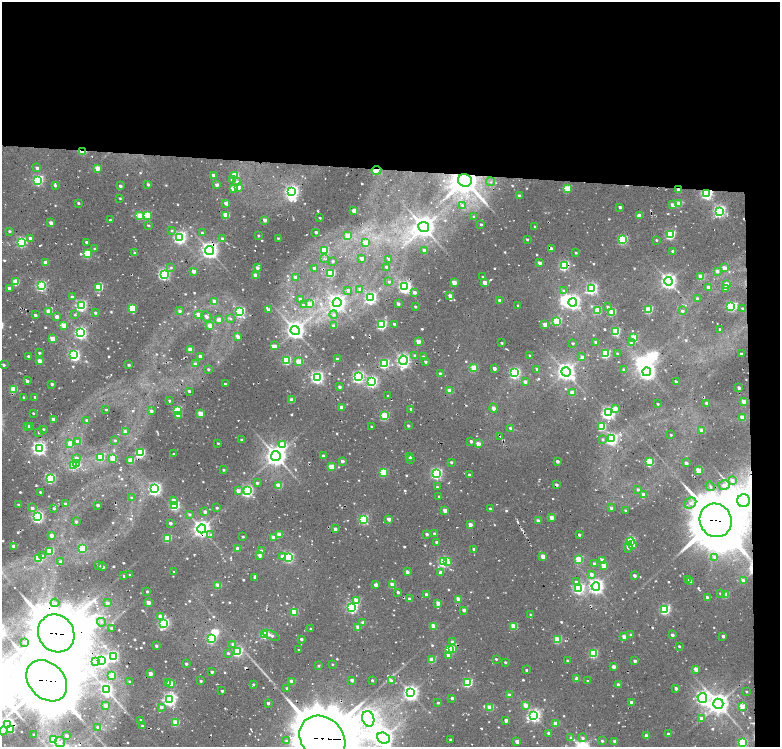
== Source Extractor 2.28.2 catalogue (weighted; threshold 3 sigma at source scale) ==
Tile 4 of 4 x 3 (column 4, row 1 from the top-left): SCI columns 4892-6447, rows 2990-4479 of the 6669 x 4479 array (HDU 1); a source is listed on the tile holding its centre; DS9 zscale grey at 2 x 2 block average (1 PNG px = mean of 2 x 2 image px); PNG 782 x 749 px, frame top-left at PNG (2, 2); each listed source drawn as its Kron ellipse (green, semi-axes under 4 px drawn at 4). Shown black and unused: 26% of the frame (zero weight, under 2 of 4 exposures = <1% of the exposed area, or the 3 px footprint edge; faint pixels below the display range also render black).
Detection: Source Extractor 2.28.2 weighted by HDU 2 'WHT'; one run over the whole footprint, this tile lists its part. Background 0.0642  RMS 0.016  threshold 0.0729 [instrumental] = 3 sigma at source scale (4.5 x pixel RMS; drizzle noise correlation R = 1.50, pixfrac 1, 0.0396/0.0396 arcsec/px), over >= 5 px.
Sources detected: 720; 9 inside a brighter object's white glare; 11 cosmic-ray / hot-pixel residue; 1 long thin detection or spike segment (spike, bleed or trail) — neither listed nor drawn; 1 coinciding with a brighter row at this scale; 2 inside a brighter listed object's ellipse — not listed separately; of the other 696, all 500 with FLUX_AUTO >= 5.09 (the completeness limit of this list) listed and drawn (196 fainter detections not listed), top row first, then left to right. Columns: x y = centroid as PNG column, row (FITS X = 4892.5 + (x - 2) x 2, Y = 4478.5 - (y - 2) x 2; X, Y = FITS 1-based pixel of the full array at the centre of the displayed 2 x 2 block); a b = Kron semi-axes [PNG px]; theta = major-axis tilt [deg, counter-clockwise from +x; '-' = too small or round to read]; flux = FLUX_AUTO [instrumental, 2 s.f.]
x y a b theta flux
83 152 3 2 - 120
37 168 3 2 - 14
97 168 3 2 - 65
376 170 5 2 - 81
213 175 3 2 - 22
235 176 3 3 - 160
233 179 3 2 - 25
38 180 3 3 - 560
465 180 7 6 - 6700
237 182 4 3 - 15
491 182 4 2 - 5.3
148 184 3 2 - 11
217 185 2 2 - 20
55 186 3 2 - 7.8
120 186 2 2 - 13
239 187 4 4 - 29
233 188 3 2 - 67
567 189 3 3 - 140
679 190 3 2 - 30
292 192 4 3 - 980
707 194 4 3 - 790
519 196 3 2 - 30
120 198 2 2 - 5.6
78 203 3 2 - 8.2
226 203 3 2 - 24
678 204 3 3 - 95
462 205 4 3 - 8.2
672 205 3 3 - 27
620 207 3 2 - 13
354 211 3 2 - 66
719 211 4 4 - 850
147 215 3 3 - 140
226 215 3 3 - 110
140 216 3 3 - 120
639 216 3 2 - 48
474 217 2 2 - 5.4
320 218 2 2 - 6.8
110 220 2 2 - 6
265 220 3 2 - 44
51 223 2 2 - 31
481 224 2 2 - 7.2
148 225 2 2 - 6.2
535 226 2 2 - 5.5
424 227 5 5 - 3400
9 231 3 2 - 7.5
172 231 4 3 - 7.2
316 232 2 2 - 14
202 233 2 2 - 5.8
347 235 3 3 - 64
670 235 3 3 - 350
258 236 2 2 - 6.5
180 237 4 4 - 990
30 238 3 2 - 16
222 238 3 3 - 6.7
278 238 2 2 - 5.4
527 239 2 2 - 7.1
622 240 3 3 - 320
656 240 2 2 - 5.8
21 242 3 3 - 480
86 242 2 2 - 8.7
366 243 3 3 - 67
95 249 3 2 - 5.6
551 249 3 2 - 26
210 250 4 4 - 1900
324 250 3 3 - 170
424 251 3 2 - 36
673 252 3 2 - 20
135 253 2 2 - 15
576 253 3 2 - 5.6
87 254 3 3 - 240
362 258 3 2 - 23
325 259 4 3 - 5.2
389 259 3 2 - 17
333 261 3 2 - 7.1
46 262 3 2 - 44
540 263 3 2 - 22
564 265 4 3 - 460
387 267 2 2 - 18
171 268 3 3 - 6.7
257 268 2 2 - 23
314 268 2 2 - 9.3
724 268 3 3 - 31
194 271 2 2 - 41
717 271 3 2 - 18
331 273 3 3 - 170
164 274 4 3 - 840
256 275 3 2 - 71
483 277 2 2 - 5.2
701 277 3 3 - 80
296 278 3 2 - 22
668 281 4 4 - 1600
15 282 3 3 - 120
389 282 3 2 - 6.1
454 282 3 2 - 65
485 283 3 2 - 54
727 284 3 3 - 50
41 286 3 3 - 570
99 287 3 3 - 190
405 287 4 4 - 1100
9 288 2 2 - 24
591 288 4 3 - 640
709 288 3 2 - 35
725 288 3 3 - 46
360 289 4 3 - 9.3
348 290 3 3 - 14
564 291 4 3 - 10
414 292 3 3 - 17
450 296 3 2 - 24
72 297 3 2 - 15
370 298 4 4 - 840
300 299 3 2 - 18
697 299 3 2 - 12
500 300 2 2 - 20
214 302 3 2 - 55
573 302 4 4 - 1500
337 303 4 4 - 1500
309 304 3 3 - 38
398 304 2 2 - 19
303 305 4 3 - 8.5
518 305 2 2 - 8
81 306 4 3 - 710
415 307 2 2 - 7.2
608 307 3 3 - 8.4
730 307 3 3 - 270
132 308 3 3 - 160
743 309 2 2 - 8.8
268 310 4 2 - 29
648 310 3 3 - 190
49 311 3 2 - 78
180 311 3 3 - 10
597 311 3 3 - 110
682 311 3 2 - 8.3
240 312 3 3 - 460
612 312 3 3 - 170
95 313 2 2 - 9
198 314 3 3 - 26
35 315 2 2 - 15
75 315 3 3 - 5.7
334 315 4 4 - 12
206 316 6 3 -45 15
57 317 3 2 - 29
230 318 4 3 - 9
219 320 3 3 - 61
557 321 3 3 - 230
394 324 2 2 - 13
545 324 3 2 - 35
64 325 3 3 - 86
382 325 3 3 - 430
210 326 3 2 - 82
334 326 3 2 - 26
720 329 2 2 - 12
295 330 4 4 - 2400
616 332 3 3 - 210
81 333 4 3 - 860
238 337 3 2 - 30
634 337 3 3 - 110
52 339 3 2 - 67
418 341 3 2 - 56
596 342 3 2 - 22
632 342 3 3 - 40
502 343 2 2 - 6.8
573 343 2 2 - 7.4
274 346 3 3 - 24
190 350 3 2 - 78
39 353 2 2 - 8
74 354 3 3 - 540
606 354 3 3 - 300
618 354 2 2 - 7.8
741 354 2 2 - 14
529 355 2 2 - 5.6
28 356 2 2 - 9.2
200 356 2 2 - 26
415 356 3 2 - 13
423 357 3 2 - 5.6
582 357 3 3 - 17
337 359 2 2 - 15
286 360 3 3 - 250
403 360 4 4 - 1200
40 361 3 2 - 52
299 362 3 3 - 140
425 362 3 2 - 8.8
195 364 3 2 - 10
384 364 3 3 - 380
4 365 2 2 - 10
129 365 2 2 - 8.5
474 368 3 3 - 110
494 368 2 2 - 23
208 369 2 2 - 6.4
537 369 3 2 - 7.7
624 370 2 2 - 18
566 372 5 4 - 2300
647 372 4 4 - 1900
514 373 4 3 - 680
440 374 2 2 - 19
317 377 4 4 - 1100
358 377 4 3 - 780
27 381 2 2 - 15
372 382 4 3 - 730
525 382 3 3 - 13
676 382 3 2 - 8.9
52 384 2 2 - 12
225 384 2 2 - 7
339 387 2 2 - 12
739 388 2 2 - 17
13 389 3 3 - 150
189 391 2 2 - 9.2
450 391 3 2 - 60
572 393 3 3 - 60
388 395 2 2 - 11
24 397 2 2 - 7.2
35 397 2 2 - 7
292 400 3 2 - 62
169 401 2 2 - 6
743 401 3 3 - 30
707 403 3 2 - 22
658 404 2 2 - 5.1
341 407 2 2 - 21
493 408 5 3 - 24
616 408 4 3 - 20
411 409 2 2 - 11
106 410 2 2 - 6.1
177 410 3 3 - 230
151 411 3 2 - 15
33 413 2 2 - 5.7
608 413 4 4 - 1100
200 414 3 2 - 94
178 415 3 3 - 61
384 416 3 3 - 250
742 418 3 3 - 67
53 419 3 2 - 33
87 420 3 2 - 7.5
28 426 3 2 - 29
30 426 3 2 - 9.6
408 426 2 2 - 9.2
371 427 2 2 - 5.2
602 427 3 3 - 160
511 428 3 3 - 17
43 429 2 2 - 7
702 430 3 3 - 40
125 431 3 3 - 11
39 432 2 2 - 6.4
671 435 2 2 - 5.4
500 436 4 2 - 5.4
611 439 4 4 - 810
115 440 2 2 - 6.2
241 440 3 2 - 7.7
603 440 3 3 - 7.4
77 441 3 3 - 19
471 441 2 2 - 14
218 443 2 2 - 5.3
70 444 3 2 - 77
478 444 3 2 - 53
283 445 4 4 - 150
39 448 4 4 - 1300
140 453 3 3 - 450
174 454 2 2 - 8.5
276 456 5 5 - 3200
323 456 2 2 - 13
410 456 3 2 - 26
100 457 3 3 - 160
76 458 4 3 - 30
113 458 3 2 - 87
410 459 2 2 - 8.4
131 460 3 3 - 120
342 461 2 2 - 23
557 461 2 2 - 14
451 462 2 2 - 8
650 462 3 3 - 230
686 463 3 2 - 17
77 464 3 2 - 60
74 465 3 3 - 210
331 467 3 3 - 110
224 470 2 2 - 6.8
698 471 3 3 - 130
383 472 3 3 - 200
436 473 4 3 - 740
469 475 2 2 - 7
51 478 3 3 - 470
732 480 3 2 - 20
257 483 3 2 - 11
556 485 2 2 - 17
724 485 6 4 15 11
279 486 3 3 - 100
710 486 5 3 - 5.6
437 487 3 2 - 6.1
155 489 4 3 - 1100
638 489 3 2 - 9.1
238 491 3 3 - 27
247 491 4 3 - 720
40 492 2 2 - 5.4
643 494 3 3 - 26
439 496 2 2 - 6
132 498 3 3 - 6.3
174 500 4 3 - 25
743 501 6 6 - 6400
690 503 6 5 - 17
65 504 3 2 - 11
18 505 3 2 - 6.3
98 505 2 2 - 14
175 505 3 3 - 400
32 508 3 3 - 15
54 508 2 2 - 9
217 508 2 2 - 7.1
611 508 3 3 - 11
490 509 2 2 - 11
445 510 3 2 - 42
625 510 3 2 - 6.8
205 512 3 2 - 18
190 514 4 3 - 7.9
38 517 3 3 - 840
551 517 3 2 - 33
363 519 3 3 - 370
389 519 3 2 - 37
716 520 17 15 -61 20000
538 521 3 2 - 38
76 522 2 2 - 11
170 523 2 2 - 19
470 525 3 2 - 38
202 529 4 4 - 2300
335 529 2 2 - 24
211 534 2 2 - 12
279 534 3 3 - 66
427 534 3 3 - 15
435 534 3 2 - 18
51 535 3 2 - 35
579 535 2 2 - 9.8
243 537 2 2 - 7.1
273 537 3 2 - 39
167 538 3 3 - 230
630 541 3 3 - 380
436 542 2 2 - 8.7
633 545 3 3 - 25
14 546 2 2 - 41
628 547 5 4 - 17
238 548 2 2 - 25
82 549 3 3 - 160
474 549 2 2 - 20
50 551 3 3 - 130
261 551 3 2 - 33
260 555 2 2 - 26
42 556 4 4 - 8.8
282 556 3 3 - 17
543 556 3 2 - 60
288 557 3 3 - 510
715 557 3 2 - 15
39 558 3 3 - 170
579 560 3 3 - 190
602 560 3 3 - 35
61 562 3 2 - 19
444 562 3 3 - 520
448 562 4 3 - 23
594 564 3 3 - 14
99 566 2 2 - 13
604 566 3 2 - 61
103 567 2 2 - 10
174 572 2 2 - 6.7
407 572 2 2 - 25
441 573 2 2 - 29
591 574 3 3 - 19
130 575 2 2 - 5.2
124 576 2 2 - 36
634 576 2 2 - 15
255 577 2 2 - 17
687 579 3 2 - 7.7
690 581 3 2 - 32
743 581 3 2 - 30
576 582 4 4 - 14
218 585 3 2 - 77
376 585 2 2 - 30
392 585 3 2 - 78
596 586 4 4 - 1600
579 588 4 3 - 610
147 591 2 2 - 7.4
398 592 2 2 - 12
720 593 3 3 - 6.5
426 594 2 2 - 15
725 595 3 3 - 82
707 597 3 2 - 19
410 599 3 2 - 32
458 599 3 2 - 52
357 601 3 3 - 66
55 603 4 4 - 8.3
107 603 3 3 - 24
148 603 3 2 - 38
438 603 3 2 - 54
352 607 4 3 - 720
464 610 2 2 - 24
665 610 3 3 - 440
294 612 3 3 - 140
531 615 3 2 - 5.8
161 616 3 3 - 54
101 622 4 4 - 11
164 623 4 3 - 570
363 623 3 3 - 25
433 626 3 2 - 84
514 626 3 3 - 120
358 627 3 2 - 44
111 628 3 2 - 7.4
311 629 2 2 - 8.1
56 633 19 17 -54 22000
265 635 3 3 - 220
271 635 9 3 -25 18
631 635 2 2 - 12
672 635 2 2 - 15
723 636 2 2 - 16
624 637 3 2 - 47
211 639 3 3 - 370
301 639 2 2 - 11
557 640 3 3 - 170
25 642 2 2 - 9.1
453 642 3 2 - 41
233 644 3 3 - 18
156 646 2 2 - 11
679 646 2 2 - 5.4
453 648 3 3 - 68
299 650 2 2 - 5.9
449 650 3 3 - 240
238 652 3 3 - 350
228 653 3 3 - 6.9
593 653 3 3 - 290
448 655 4 3 - 26
113 656 3 3 - 560
496 659 2 2 - 6.5
432 660 3 2 - 91
102 661 3 3 - 670
567 661 2 2 - 6.6
635 661 2 2 - 14
96 662 3 3 - 26
505 662 2 2 - 7.8
186 664 2 2 - 9.8
332 664 2 2 - 5.5
319 666 3 3 - 5.7
614 667 2 2 - 27
696 669 3 2 - 54
526 670 2 2 - 7.3
212 672 2 2 - 13
150 674 2 2 - 36
112 675 3 2 - 73
577 678 3 2 - 50
352 680 2 2 - 22
372 680 2 2 - 6.3
47 681 23 17 -47 22000
129 681 3 2 - 5.5
201 681 2 2 - 7
292 681 3 2 - 55
391 681 3 3 - 26
588 681 2 2 - 8.4
167 683 3 3 - 14
171 683 3 3 - 100
468 683 3 3 - 310
253 684 2 2 - 6.4
618 685 3 2 - 29
287 688 2 2 - 7.3
676 688 2 2 - 17
106 689 4 3 - 710
222 691 2 2 - 11
746 691 2 2 - 5.1
411 693 4 4 - 1600
509 695 3 2 - 40
452 698 2 2 - 11
702 698 5 4 - 1100
170 699 4 4 - 1000
631 702 2 2 - 24
268 703 2 2 - 12
438 703 2 2 - 7
718 704 5 5 - 3600
106 705 3 2 - 38
525 705 3 2 - 51
742 706 3 3 - 99
161 707 3 3 - 16
490 708 3 3 - 110
534 715 4 4 - 1100
701 718 3 3 - 18
368 719 8 6 -72 1000
141 720 2 2 - 17
506 720 3 2 - 23
176 722 3 3 - 140
555 724 3 2 - 45
8 725 4 3 - 1100
142 726 2 2 - 11
98 727 3 3 - 11
11 729 4 3 - 43
3 731 4 3 - 24
549 733 2 2 - 16
668 734 2 2 - 8.1
34 735 2 2 - 6.6
66 736 2 2 - 21
647 736 3 2 - 41
570 737 3 3 - 5.1
383 738 6 5 - 2600
582 738 4 3 - 13
322 739 25 20 -45 35000
54 740 3 3 - 320
450 740 2 2 - 5.8
286 741 4 4 - 8.7
517 741 3 2 - 33
602 741 3 3 - 7.7
615 741 2 2 - 24
60 742 5 5 - 19
742 743 3 3 - 340
Overlapping masked pixels (flux is a lower limit): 17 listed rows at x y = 83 152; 376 170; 465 180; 679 190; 707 194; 551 249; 210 250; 564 265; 500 436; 556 485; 743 501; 716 520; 202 529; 56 633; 47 681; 8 725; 322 739
Isophote crosses this tile's border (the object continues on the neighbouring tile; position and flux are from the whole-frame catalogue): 4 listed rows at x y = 47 681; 3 731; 322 739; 742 743